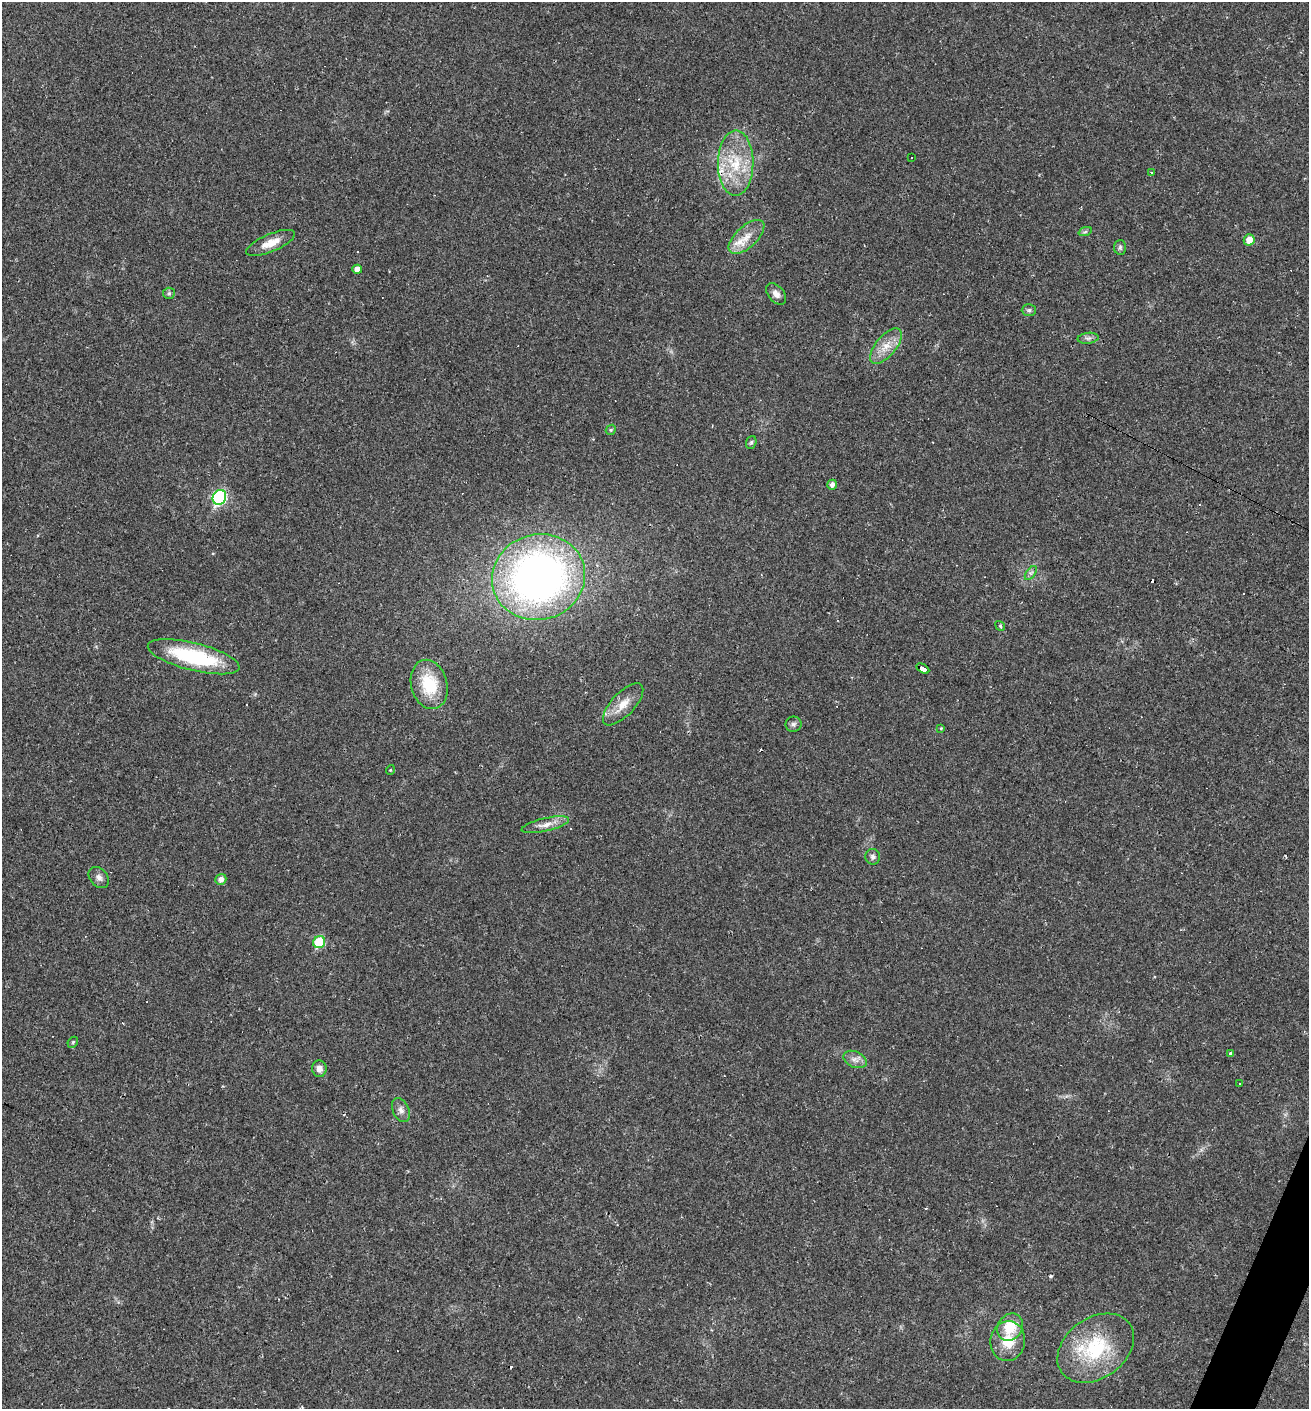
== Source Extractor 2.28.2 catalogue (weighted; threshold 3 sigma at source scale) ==
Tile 6 of 4 x 4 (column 2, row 2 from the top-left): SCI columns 1581-2887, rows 2815-4221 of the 5640 x 5628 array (HDU 1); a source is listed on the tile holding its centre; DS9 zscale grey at full resolution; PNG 1311 x 1411 px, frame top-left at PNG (2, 2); each listed source drawn as its Kron ellipse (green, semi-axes under 4 px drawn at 4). Shown black and unused: <1% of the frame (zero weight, under 2 of 3 exposures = <1% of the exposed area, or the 3 px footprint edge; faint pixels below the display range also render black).
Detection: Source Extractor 2.28.2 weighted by HDU 2 'WHT'; one run over the whole footprint, this tile lists its part. Background 0.0331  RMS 0.0045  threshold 0.0202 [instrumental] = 3 sigma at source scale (4.5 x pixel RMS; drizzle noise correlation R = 1.50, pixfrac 1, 0.05/0.05 arcsec/px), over >= 5 px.
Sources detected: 56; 13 cosmic-ray / hot-pixel residue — neither listed nor drawn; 1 inside a brighter listed object's ellipse — not listed separately; the other 42 listed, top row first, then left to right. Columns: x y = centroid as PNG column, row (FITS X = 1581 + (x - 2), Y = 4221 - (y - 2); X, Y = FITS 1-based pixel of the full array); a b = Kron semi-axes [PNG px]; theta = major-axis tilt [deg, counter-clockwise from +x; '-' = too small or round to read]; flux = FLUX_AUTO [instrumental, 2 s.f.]
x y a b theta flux
912 157 3 2 - 0.37
736 163 33 17 89 19
1151 172 3 2 - 0.35
1085 232 7 4 19 0.77
746 237 22 10 43 7
1249 240 5 5 - 4.2
271 243 26 9 23 5.7
1120 247 7 6 - 0.97
357 269 5 4 - 3.2
169 293 6 5 - 0.79
776 294 12 8 -49 2.4
1029 310 7 6 - 0.97
1088 338 10 5 7 1.4
886 346 21 10 50 6.5
611 430 5 4 - 0.62
751 442 6 5 - 0.7
832 485 5 4 - 2
219 497 8 6 61 53
1031 573 8 4 53 1.1
538 577 47 42 17 220
1000 626 5 4 - 0.65
194 657 47 13 -14 39
923 668 7 4 -29 47
429 684 25 18 -76 18
623 704 27 11 47 7.1
793 724 8 7 - 1.3
941 728 4 4 - 0.42
390 770 5 3 - 0.38
545 825 24 6 13 4
873 857 8 7 - 1.4
99 877 12 8 -49 2.2
221 879 5 5 - 2.1
319 942 6 5 - 22
73 1042 6 4 46 0.65
1231 1054 4 3 - 1.2
855 1059 12 8 -23 2.6
319 1069 8 7 - 2.7
1240 1083 3 3 - 0.44
401 1110 13 8 -65 2.3
1010 1327 14 12 55 10
1008 1341 20 17 82 9.8
1096 1348 42 30 36 34
Overlapping masked pixels (flux is a lower limit): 1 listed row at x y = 923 668
Unlisted compact peaks at least as high as the median listed source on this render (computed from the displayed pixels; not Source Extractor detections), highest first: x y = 1051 1276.